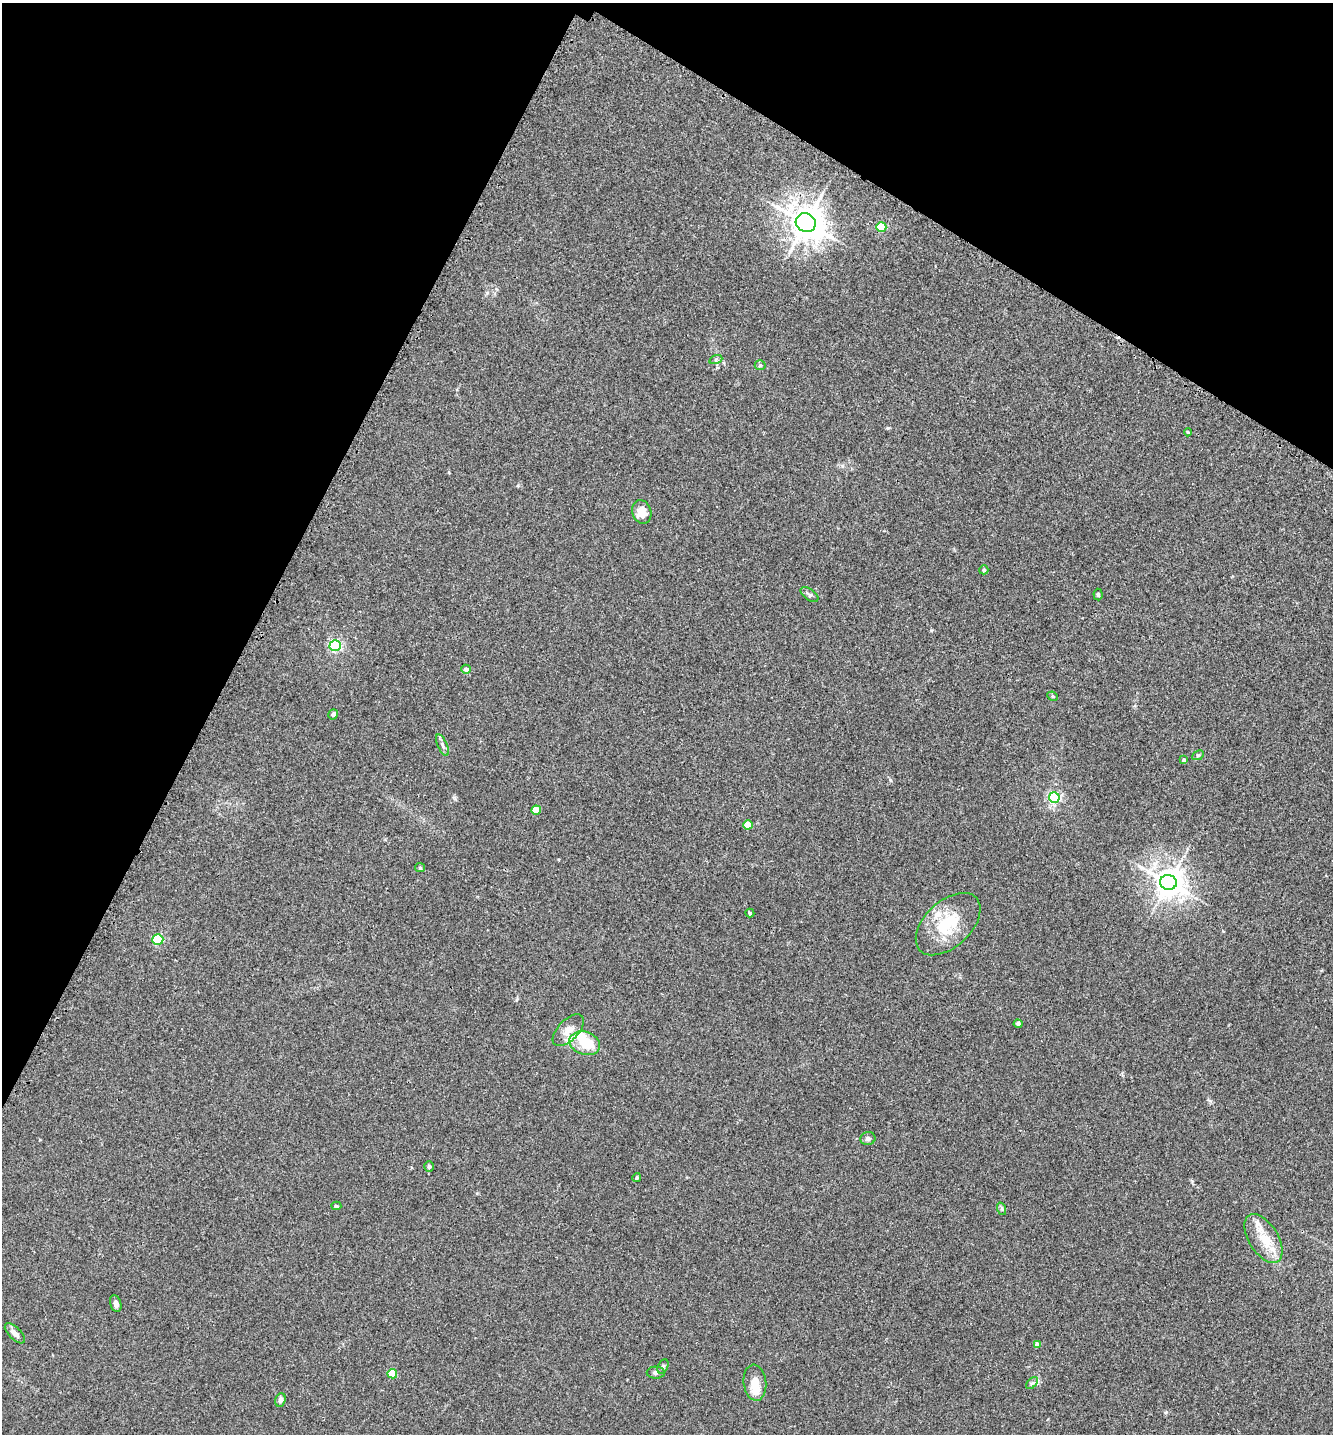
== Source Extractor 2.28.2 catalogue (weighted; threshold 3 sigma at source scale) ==
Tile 2 of 4 x 4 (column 2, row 1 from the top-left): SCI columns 1492-2822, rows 4330-5761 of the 5791 x 5784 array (HDU 1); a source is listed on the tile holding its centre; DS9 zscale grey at full resolution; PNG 1335 x 1436 px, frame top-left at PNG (2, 3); each listed source drawn as its Kron ellipse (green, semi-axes under 4 px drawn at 4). Shown black and unused: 26% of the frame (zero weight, under 3 of 4 exposures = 2% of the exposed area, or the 3 px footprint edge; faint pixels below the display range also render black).
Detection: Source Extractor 2.28.2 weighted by HDU 2 'WHT'; one run over the whole footprint, this tile lists its part. Background 0.0172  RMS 0.0044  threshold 0.02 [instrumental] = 3 sigma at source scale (4.5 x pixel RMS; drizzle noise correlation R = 1.50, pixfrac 1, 0.05/0.05 arcsec/px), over >= 5 px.
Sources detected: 48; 3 inside a brighter object's white glare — neither listed nor drawn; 3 inside a brighter listed object's ellipse — not listed separately; the other 42 listed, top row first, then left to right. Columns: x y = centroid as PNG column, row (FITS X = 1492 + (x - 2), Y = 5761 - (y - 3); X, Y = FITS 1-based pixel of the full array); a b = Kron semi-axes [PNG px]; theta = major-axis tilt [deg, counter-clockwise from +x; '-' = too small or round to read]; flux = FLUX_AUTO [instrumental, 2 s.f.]
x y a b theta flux
806 223 10 9 - 820
881 227 5 5 - 18
716 359 7 4 19 0.71
760 365 5 5 - 0.61
1188 432 4 2 - 0.37
642 512 12 9 -71 4.7
984 570 4 4 - 0.86
1098 594 6 4 -84 0.78
809 595 10 5 -35 1.2
335 646 5 5 - 61
466 669 5 4 - 1.8
1053 696 5 4 - 0.63
333 714 5 4 - 1.1
443 745 11 5 -66 1.4
1198 755 6 4 27 0.61
1184 760 4 3 - 0.71
1054 798 5 5 - 66
536 810 5 4 - 9.9
748 825 5 4 - 11
420 868 5 4 - 0.55
1168 882 8 7 - 560
750 913 5 4 - 0.71
948 924 38 23 43 21
158 939 5 5 - 31
1018 1024 4 4 - 0.97
568 1030 19 10 46 4.6
585 1043 15 11 -18 12
868 1139 7 6 - 1.2
429 1166 5 5 - 0.81
637 1178 4 4 - 0.65
336 1206 5 4 - 0.54
1002 1209 6 4 -72 0.65
1263 1239 27 14 -58 9.7
116 1303 8 5 -73 1.6
15 1333 13 6 -45 2.4
1037 1344 4 4 - 2.5
663 1366 7 5 64 0.78
656 1373 9 6 -2 1.1
392 1374 5 4 - 13
755 1383 18 11 -84 6
1032 1383 7 4 44 0.91
280 1400 7 5 68 1.4